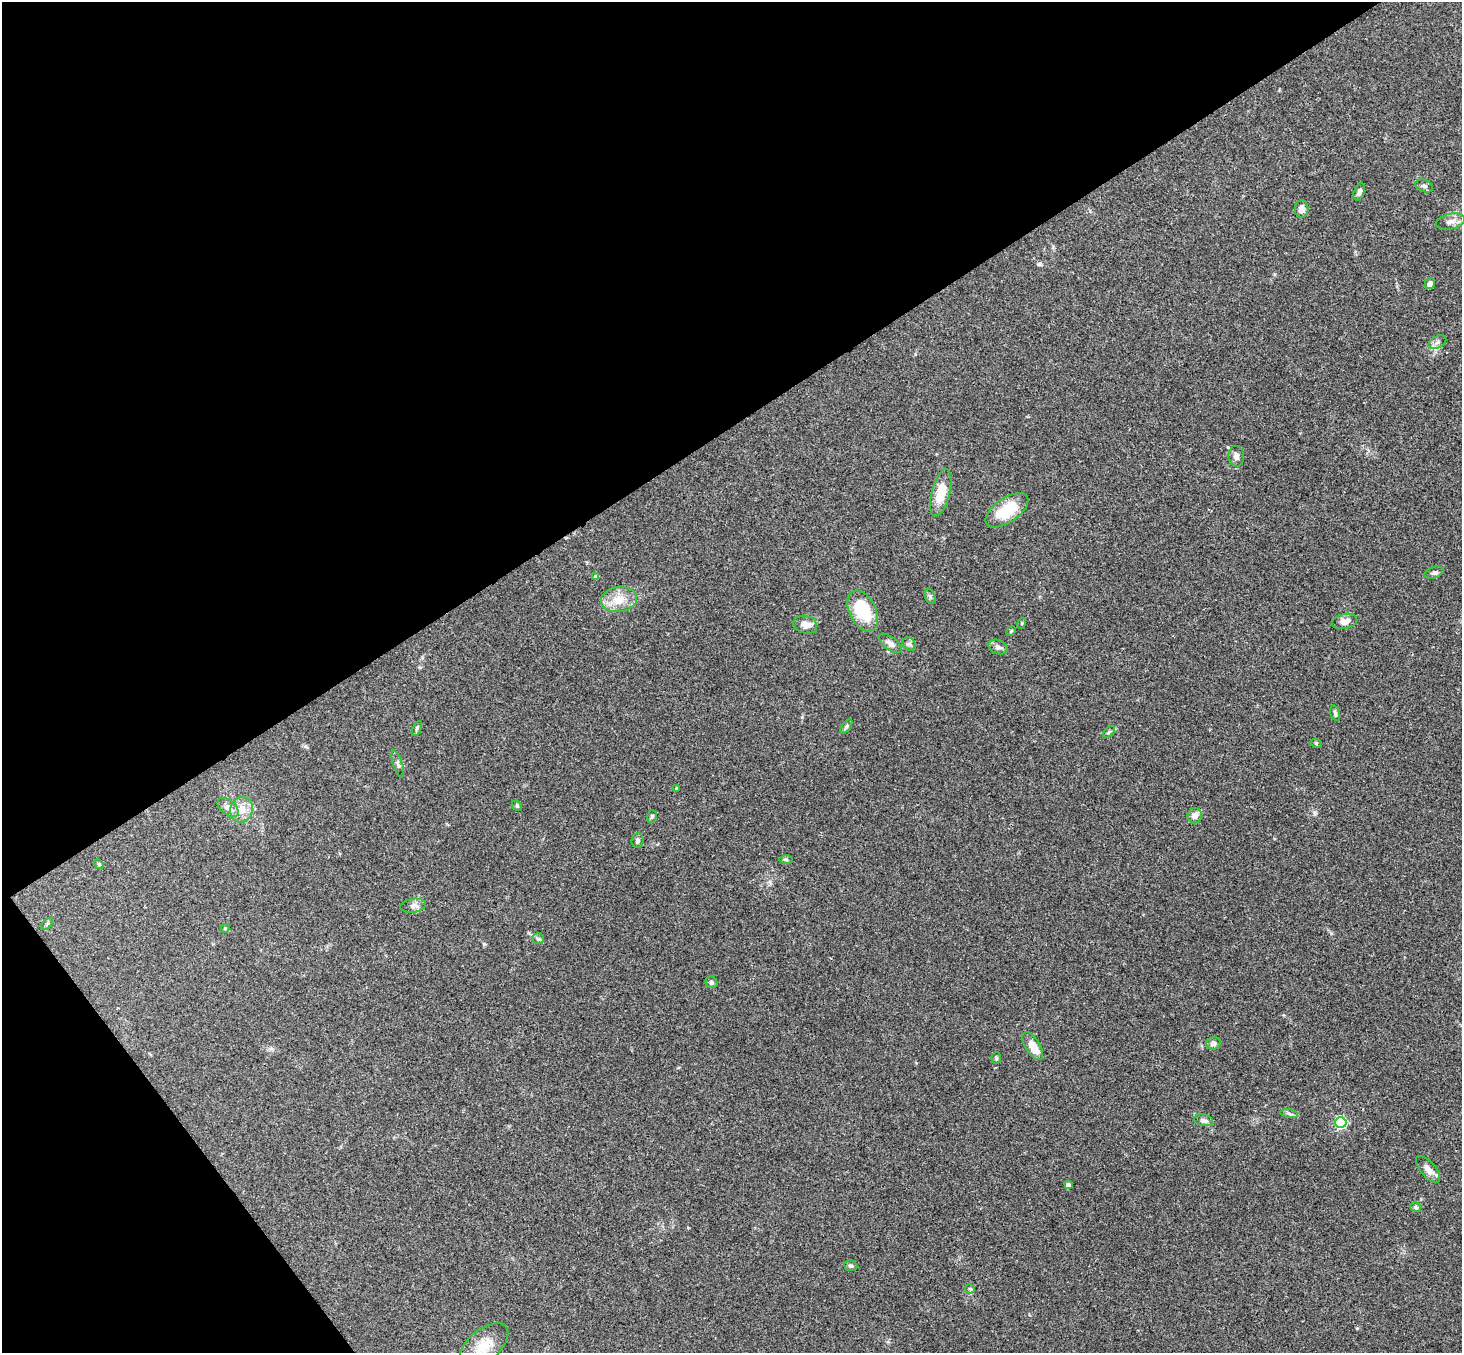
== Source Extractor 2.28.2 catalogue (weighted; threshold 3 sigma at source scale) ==
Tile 5 of 4 x 4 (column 1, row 2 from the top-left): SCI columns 53-1512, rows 3032-4382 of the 5945 x 5927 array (HDU 1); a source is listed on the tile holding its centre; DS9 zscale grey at full resolution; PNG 1464 x 1355 px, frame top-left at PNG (2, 2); each listed source drawn as its Kron ellipse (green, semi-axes under 4 px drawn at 4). Shown black and unused: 36% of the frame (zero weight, under 3 of 4 exposures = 6% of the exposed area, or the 3 px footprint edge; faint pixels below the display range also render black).
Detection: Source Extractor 2.28.2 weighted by HDU 2 'WHT'; one run over the whole footprint, this tile lists its part. Background 0.215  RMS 0.0084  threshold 0.0377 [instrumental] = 3 sigma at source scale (4.5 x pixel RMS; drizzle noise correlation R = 1.50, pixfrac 1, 0.05/0.05 arcsec/px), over >= 5 px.
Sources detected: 53; all 53 listed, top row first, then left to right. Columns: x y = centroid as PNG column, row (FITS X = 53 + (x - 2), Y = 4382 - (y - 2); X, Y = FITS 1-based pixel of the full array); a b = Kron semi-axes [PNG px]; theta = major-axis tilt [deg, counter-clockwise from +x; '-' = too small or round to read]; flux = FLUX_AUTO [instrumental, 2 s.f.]
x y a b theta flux
1424 186 9 6 -22 2.4
1359 192 9 5 68 2.8
1302 209 9 7 -89 5
1450 221 14 7 11 5.1
1430 283 6 5 - 3.6
1437 342 9 6 28 2.7
1236 456 10 7 -84 3.5
941 493 24 9 76 20
1007 510 24 12 35 26
1434 573 10 5 18 2.4
596 577 4 4 - 2.7
930 596 8 5 -65 1.6
619 599 18 12 7 13
863 611 22 13 -63 38
1344 621 13 7 13 5.2
1022 623 5 3 - 0.76
805 625 12 8 -16 5.6
1011 631 5 3 - 0.86
890 643 13 6 -37 4.4
909 644 7 6 - 2.2
998 647 10 7 -23 3.8
1335 713 8 4 -75 1.5
846 727 8 4 54 1.7
417 728 8 4 64 1.4
1109 732 7 4 45 1.4
1316 743 6 4 -19 0.92
398 764 14 4 -71 2.4
677 788 3 3 - 0.85
517 806 5 4 - 1
228 807 12 7 -40 5
242 810 13 11 70 9.8
652 816 6 4 74 1.4
1195 816 7 7 - 5.5
637 840 7 6 - 2.4
786 860 7 4 0 1.2
99 864 5 4 - 0.93
413 906 13 6 8 3.6
47 924 7 4 45 1.3
225 928 4 4 - 0.8
538 939 6 5 - 1.4
711 982 6 5 - 1.7
1213 1043 7 6 - 3.3
1033 1046 16 7 -58 11
996 1058 6 5 - 1.3
1289 1114 9 4 -10 1.8
1204 1120 9 6 -10 2.4
1341 1123 5 5 - 100
1428 1169 16 7 -50 6.3
1068 1185 4 4 - 3.6
1416 1207 5 5 - 1.6
851 1266 7 5 -21 1.7
970 1289 5 4 - 1.2
484 1346 29 15 40 18